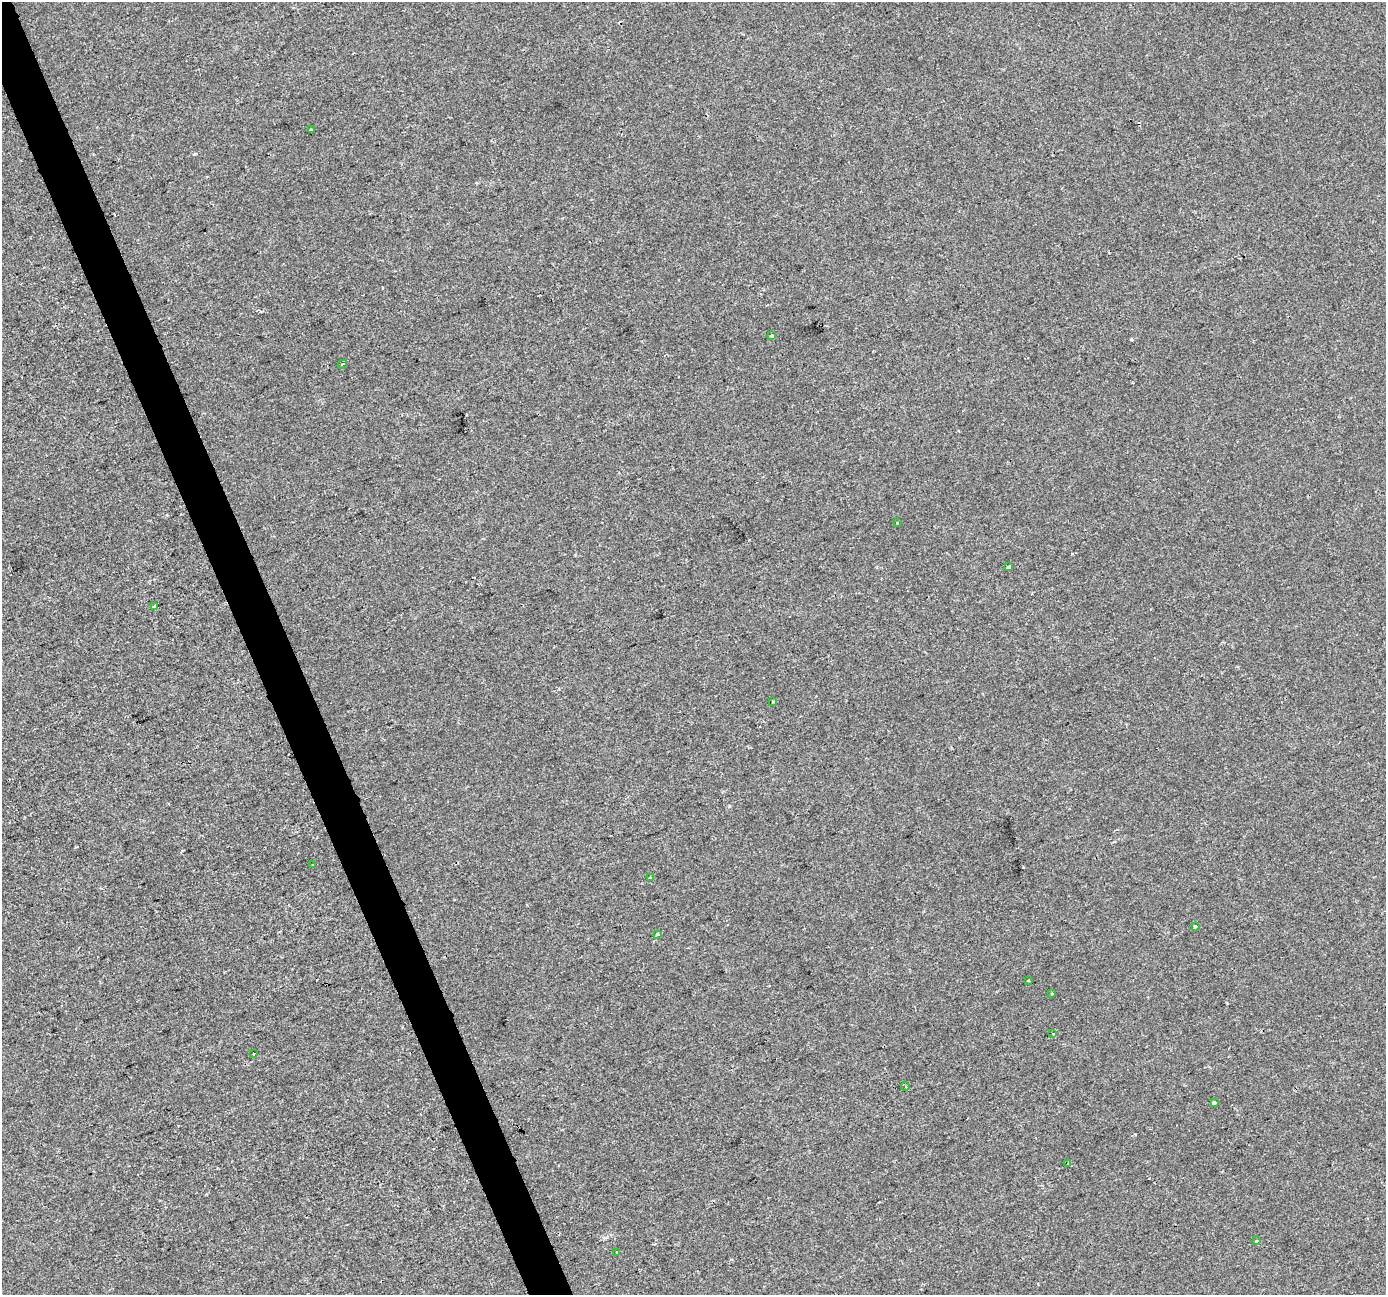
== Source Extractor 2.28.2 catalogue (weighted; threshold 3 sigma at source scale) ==
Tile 11 of 4 x 4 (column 3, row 3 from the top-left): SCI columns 2770-4153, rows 1426-2718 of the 5537 x 5381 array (HDU 1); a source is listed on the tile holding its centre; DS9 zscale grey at full resolution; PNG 1388 x 1297 px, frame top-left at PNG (2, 2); each listed source drawn as its Kron ellipse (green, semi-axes under 4 px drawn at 4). Shown black and unused: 3% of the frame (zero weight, under 2 of 3 exposures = <1% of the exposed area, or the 3 px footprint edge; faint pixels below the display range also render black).
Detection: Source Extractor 2.28.2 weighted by HDU 2 'WHT'; one run over the whole footprint, this tile lists its part. Background -4.76e-04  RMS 0.0042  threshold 0.019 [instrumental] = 3 sigma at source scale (4.5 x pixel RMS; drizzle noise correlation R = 1.50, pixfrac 1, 0.0396/0.0396 arcsec/px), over >= 5 px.
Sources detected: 22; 2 cosmic-ray / hot-pixel residue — neither listed nor drawn; the other 20 listed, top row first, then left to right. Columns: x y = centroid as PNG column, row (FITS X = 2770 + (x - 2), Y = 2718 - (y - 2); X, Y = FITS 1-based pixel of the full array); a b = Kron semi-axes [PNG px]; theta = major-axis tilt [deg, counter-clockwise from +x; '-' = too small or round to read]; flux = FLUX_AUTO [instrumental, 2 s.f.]
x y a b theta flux
311 130 3 3 - 1.1
772 336 3 3 - 3.7
342 364 4 2 - 0.38
897 522 3 3 - 0.78
1008 567 3 3 - 1.5
155 607 4 3 - 4.6
773 701 2 2 - 0.39
313 865 3 3 - 1.2
650 878 4 3 - 0.6
1195 926 3 3 - 1.1
657 934 4 3 - 0.84
1029 980 3 3 - 1.4
1052 993 3 3 - 0.4
1053 1034 3 3 - 1.3
253 1053 2 2 - 0.42
905 1086 4 3 - 0.74
1214 1103 4 3 - 1.9
1068 1163 3 3 - 0.47
1256 1241 3 3 - 0.97
617 1252 3 2 - 0.53
Unlisted compact peaks at least as high as the median listed source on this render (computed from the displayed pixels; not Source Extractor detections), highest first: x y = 1131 339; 195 154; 1023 867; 729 806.